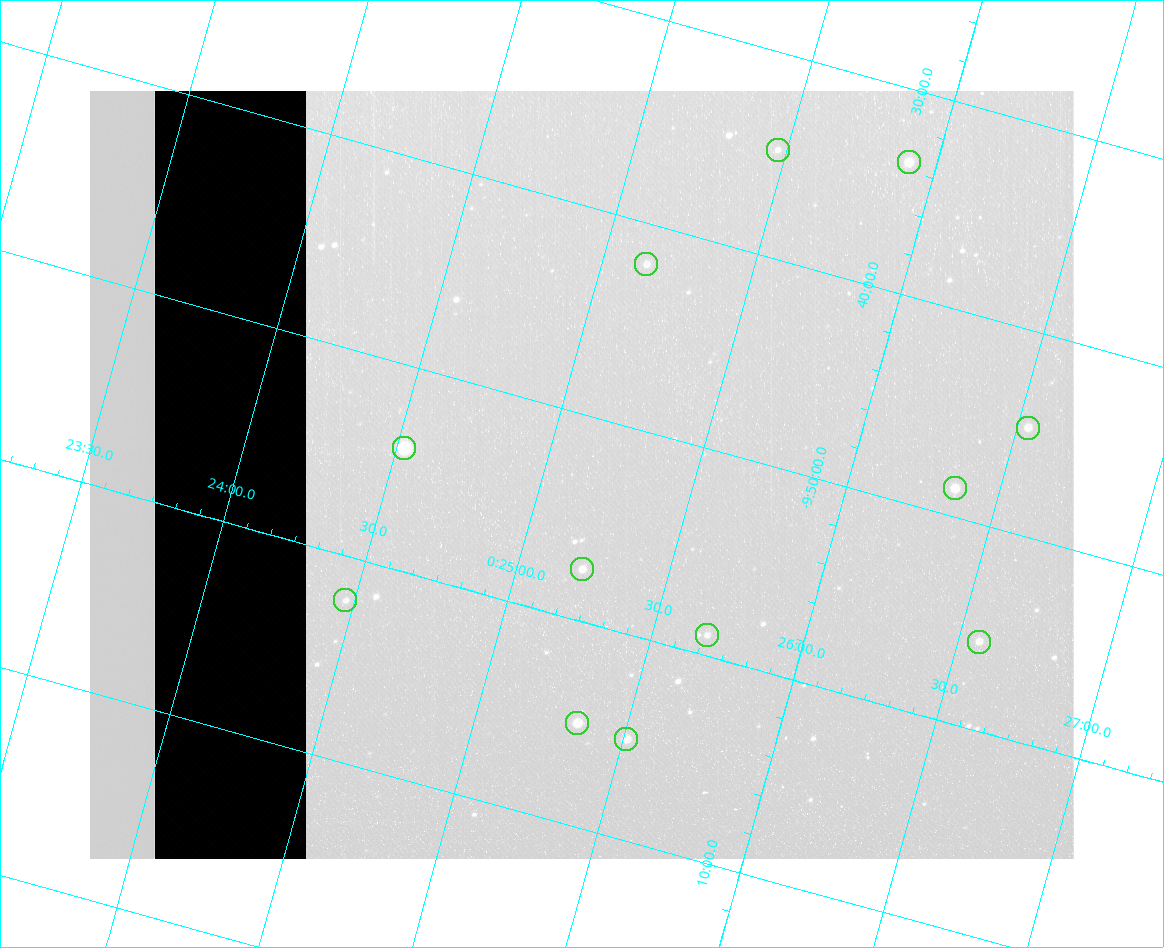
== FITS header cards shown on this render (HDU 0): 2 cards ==
NAXIS1  =                  984 / Size of image - Xaxis
NAXIS2  =                  768 / Size of image - Yaxis

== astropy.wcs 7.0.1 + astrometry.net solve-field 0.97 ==
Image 984 x 768 px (HDU 0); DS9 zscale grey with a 90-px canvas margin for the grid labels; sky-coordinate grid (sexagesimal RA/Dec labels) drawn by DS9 from the SOLVED WCS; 12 Tycho-2 reference stars matched to detected sources circled (green)
Header WCS: none
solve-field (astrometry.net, Tycho-2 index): SOLVED blind (the file carries no WCS)
Solved WCS: RA---TAN-SIP/DEC--TAN-SIP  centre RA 00:25:08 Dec -09:53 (6.28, -9.88 deg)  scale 3 arcsec/px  FOV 49.1' x 38.3'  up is -16 deg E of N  parity flipped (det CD > 0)
(file carries no celestial WCS; the grid is the blind solution)
Tycho-2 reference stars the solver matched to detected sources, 12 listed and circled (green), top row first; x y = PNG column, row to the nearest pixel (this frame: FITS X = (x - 90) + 1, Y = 768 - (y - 91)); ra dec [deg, ICRS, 3 dp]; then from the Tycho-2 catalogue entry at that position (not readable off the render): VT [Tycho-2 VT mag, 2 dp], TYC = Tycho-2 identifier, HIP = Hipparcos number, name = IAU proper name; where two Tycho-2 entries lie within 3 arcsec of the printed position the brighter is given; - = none
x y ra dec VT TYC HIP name
778 150 6.368 -9.579 12.43 5262-608-1 - -
909 162 6.477 -9.559 10.11 5262-1019-1 2042 -
646 264 6.287 -9.700 11.71 5262-944-1 - -
1028 428 6.634 -9.746 10.71 5262-274-1 - -
404 448 6.131 -9.901 10.97 5262-225-1 - -
955 488 6.588 -9.810 10.04 5262-852-1 - -
582 569 6.304 -9.958 10.74 5262-816-1 - -
345 600 6.118 -10.036 11.72 5265-598-1 - -
707 635 6.420 -9.983 12.17 5262-865-1 - -
979 642 6.643 -9.928 10.91 5262-922-1 - -
577 723 6.334 -10.083 10.47 5265-553-1 - -
626 739 6.378 -10.085 10.44 5265-477-1 - -